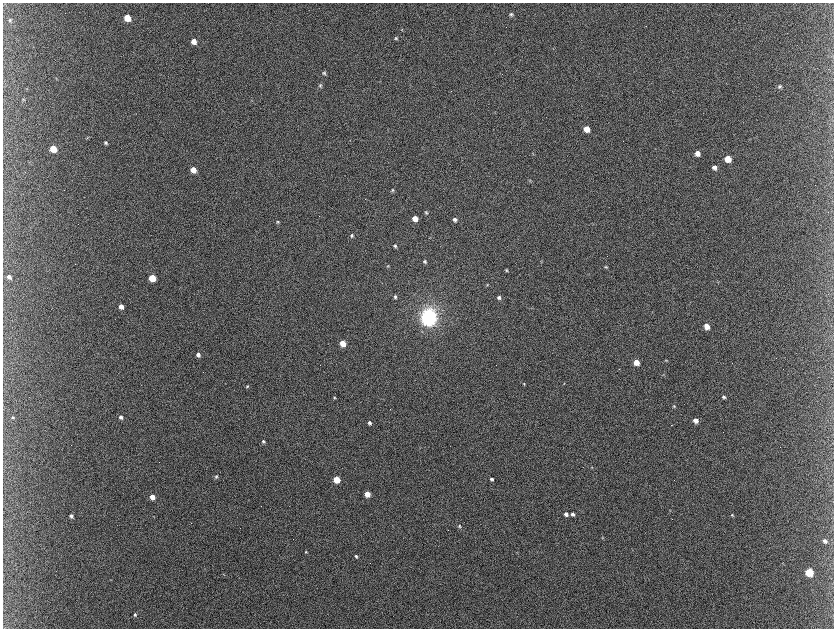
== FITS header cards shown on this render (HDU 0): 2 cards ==
NAXIS1  =                 1663 / length of data axis 1
NAXIS2  =                 1252 / length of data axis 2

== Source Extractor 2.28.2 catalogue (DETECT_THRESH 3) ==
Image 1663 x 1252 px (HDU 0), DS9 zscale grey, zoomed out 1/2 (1 PNG px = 2 x 2 image px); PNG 836 x 630 px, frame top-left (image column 2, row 1251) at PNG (3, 3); no overlay
Background 378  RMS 18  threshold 53.8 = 3 sigma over >= 5 px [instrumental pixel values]
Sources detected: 91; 16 cannot appear on this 1/2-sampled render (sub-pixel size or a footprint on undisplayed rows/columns) and are not listed; the other 75 listed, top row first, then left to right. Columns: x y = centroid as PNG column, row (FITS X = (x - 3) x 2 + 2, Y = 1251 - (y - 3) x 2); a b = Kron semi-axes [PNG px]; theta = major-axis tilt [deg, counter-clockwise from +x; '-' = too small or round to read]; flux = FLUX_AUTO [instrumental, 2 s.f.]
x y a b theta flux
511 14 4 4 - 6.7e+03
127 18 5 5 - 9.4e+04
10 20 5 5 - 5.7e+03
402 29 4 4 - 3.4e+03
396 38 5 4 - 5.7e+03
194 41 5 4 - 3.1e+04
324 73 5 4 - 6.3e+03
320 85 5 4 - 6.0e+03
780 86 5 5 - 7.8e+03
27 89 3 3 - 2.2e+03
23 99 4 3 - 3.2e+03
587 129 5 5 - 5.0e+04
87 137 4 3 - 2.6e+03
106 143 4 4 - 6.8e+03
53 149 5 4 - 9.9e+04
697 153 4 4 - 2.4e+04
728 159 5 5 - 6.5e+04
714 167 5 4 - 1.6e+04
193 170 4 4 - 4.9e+04
529 180 4 4 - 3.9e+03
392 190 4 4 - 5.5e+03
426 212 4 3 - 4.7e+03
415 218 4 4 - 4.6e+04
455 219 4 4 - 1.2e+04
278 222 4 3 - 4.4e+03
352 235 4 4 - 6.9e+03
395 246 4 4 - 6.8e+03
425 261 4 3 - 6.1e+03
388 266 5 4 - 3.6e+03
606 267 4 3 - 4.2e+03
506 270 4 4 - 4.7e+03
9 277 5 4 - 1.4e+04
152 278 4 4 - 1.3e+05
487 284 4 3 - 3.8e+03
395 297 5 4 - 7.2e+03
499 297 4 4 - 1.0e+04
121 306 4 4 - 2.5e+04
428 318 6 6 - 3.3e+06
707 326 5 4 - 3.4e+04
343 343 4 4 - 6.6e+04
198 355 4 4 - 1.5e+04
666 360 3 3 - 3.0e+03
636 362 4 4 - 5.4e+04
619 369 3 2 - 1.7e+03
663 375 5 3 - 3.3e+03
524 384 4 3 - 3.4e+03
564 384 3 3 - 2.4e+03
247 386 4 4 - 5.0e+03
724 397 5 4 - 7.7e+03
334 398 4 3 - 3.8e+03
674 406 4 3 - 4.2e+03
13 417 4 3 - 4.6e+03
121 417 5 4 - 1.4e+04
695 420 4 4 - 2.3e+04
369 423 4 4 - 7.5e+03
263 441 4 4 - 7.8e+03
216 477 4 4 - 6.2e+03
337 479 4 4 - 1.3e+05
492 479 4 3 - 8.8e+03
367 494 4 4 - 5.6e+04
152 497 4 4 - 4.2e+04
566 514 4 4 - 1.7e+04
572 514 5 4 - 1.0e+04
732 515 4 4 - 4.5e+03
71 516 4 3 - 1.2e+04
154 517 4 3 - 2.2e+03
459 526 4 4 - 5.0e+03
602 537 4 4 - 3.4e+03
825 541 5 4 - 1.1e+04
306 552 4 3 - 3.9e+03
356 556 4 4 - 6.5e+03
809 572 5 4 - 2.3e+05
223 574 3 3 - 2.2e+03
110 579 3 2 - 1.5e+03
135 615 4 4 - 6.6e+03
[16 sub-pixel or undisplayed-footprint detections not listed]